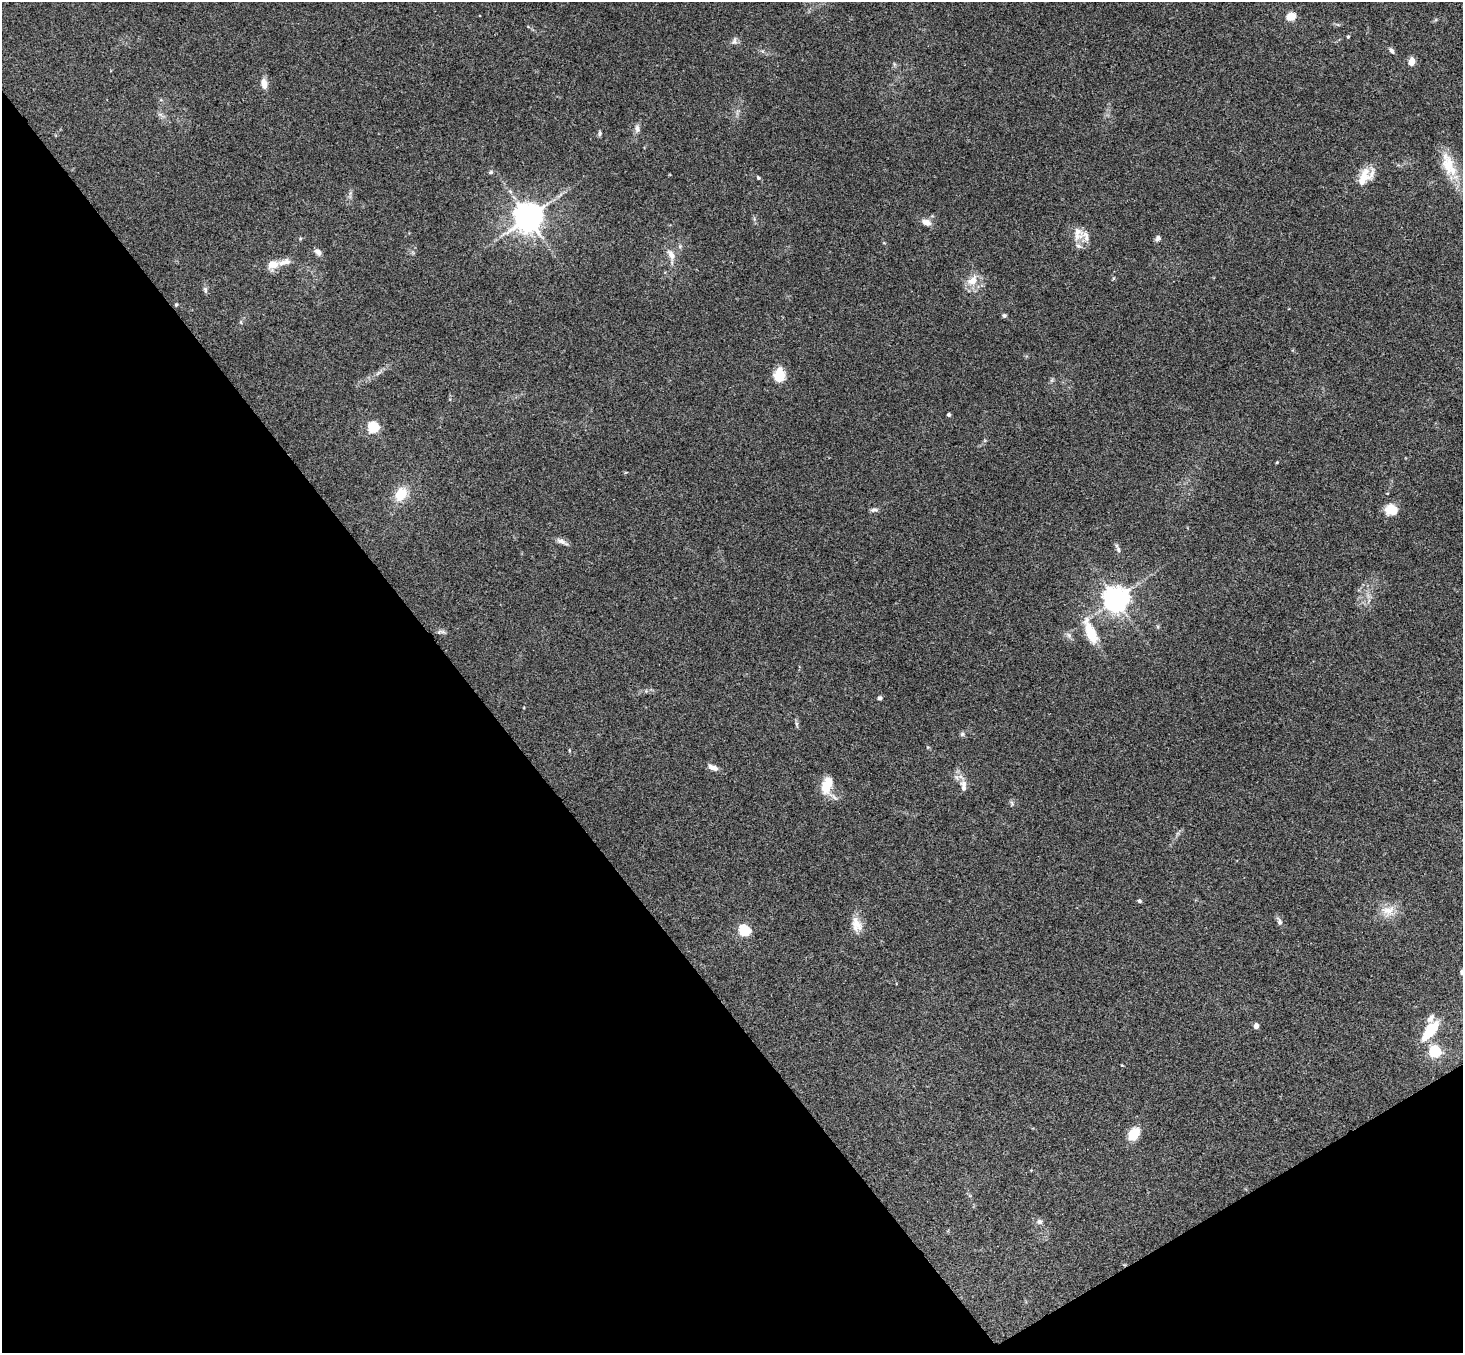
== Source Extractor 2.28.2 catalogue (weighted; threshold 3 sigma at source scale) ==
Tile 14 of 4 x 4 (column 2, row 4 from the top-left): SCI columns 1515-2975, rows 331-1681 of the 5946 x 5927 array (HDU 1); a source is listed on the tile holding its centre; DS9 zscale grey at full resolution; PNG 1465 x 1355 px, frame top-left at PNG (2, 2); no overlay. Shown black and unused: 35% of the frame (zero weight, under 3 of 4 exposures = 6% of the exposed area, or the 3 px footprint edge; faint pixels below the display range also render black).
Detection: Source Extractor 2.28.2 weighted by HDU 2 'WHT'; one run over the whole footprint, this tile lists its part. Background 0.204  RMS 0.0083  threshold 0.0372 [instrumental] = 3 sigma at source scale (4.5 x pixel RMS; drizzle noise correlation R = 1.50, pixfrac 1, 0.05/0.05 arcsec/px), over >= 5 px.
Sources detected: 59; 4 inside a brighter listed object's ellipse — not listed separately; the other 55 listed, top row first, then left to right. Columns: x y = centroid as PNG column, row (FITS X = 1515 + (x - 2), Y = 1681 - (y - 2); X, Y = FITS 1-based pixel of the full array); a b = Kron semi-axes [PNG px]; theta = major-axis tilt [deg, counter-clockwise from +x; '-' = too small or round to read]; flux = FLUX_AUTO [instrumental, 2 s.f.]
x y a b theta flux
1291 17 5 5 - 36
1348 37 4 4 - 0.93
734 41 11 6 80 2.6
1392 51 8 5 -56 2.4
1412 61 7 5 78 8.3
264 83 13 8 -82 5.6
637 128 11 6 -78 3.1
600 133 8 4 -87 1.4
1448 165 38 16 -69 24
491 172 6 5 - 1.3
1364 177 26 14 63 15
758 178 5 4 - 1.1
528 218 8 8 - 1300
926 222 12 7 -21 5.6
1086 236 22 13 -43 9.8
1158 238 7 6 - 2.5
318 252 10 7 -47 3.5
671 255 17 9 -63 6.5
273 264 13 9 8 9.5
972 280 17 11 40 10
205 290 9 5 -78 2
176 305 5 3 - 1
1004 315 6 5 - 1.4
378 373 9 3 32 2
779 375 15 11 -89 16
949 415 4 4 - 1.4
373 427 5 5 - 76
1277 462 4 3 - 0.68
401 494 17 12 58 17
874 510 10 6 5 2.4
1391 510 13 11 -12 14
562 541 18 6 -26 3.8
1118 550 9 6 -72 2.5
1116 599 7 7 - 860
439 632 8 5 28 1.9
1090 632 33 11 -68 24
1069 635 9 6 -74 2.7
880 698 5 5 - 2
796 724 7 4 -89 1.5
962 734 6 5 - 1.7
712 767 13 6 -24 5
827 786 23 13 -85 17
963 786 16 7 -87 5.7
1012 803 7 4 -71 1.4
1139 901 5 4 - 1.5
1388 911 19 16 0 13
1279 921 12 5 -61 2.7
856 924 20 13 -73 10
744 931 7 5 -36 77
1256 1026 4 4 - 6.1
1430 1031 21 9 52 29
1434 1052 5 5 - 96
1122 1065 3 3 - 0.63
1134 1134 12 9 57 19
1039 1222 8 7 - 2.8